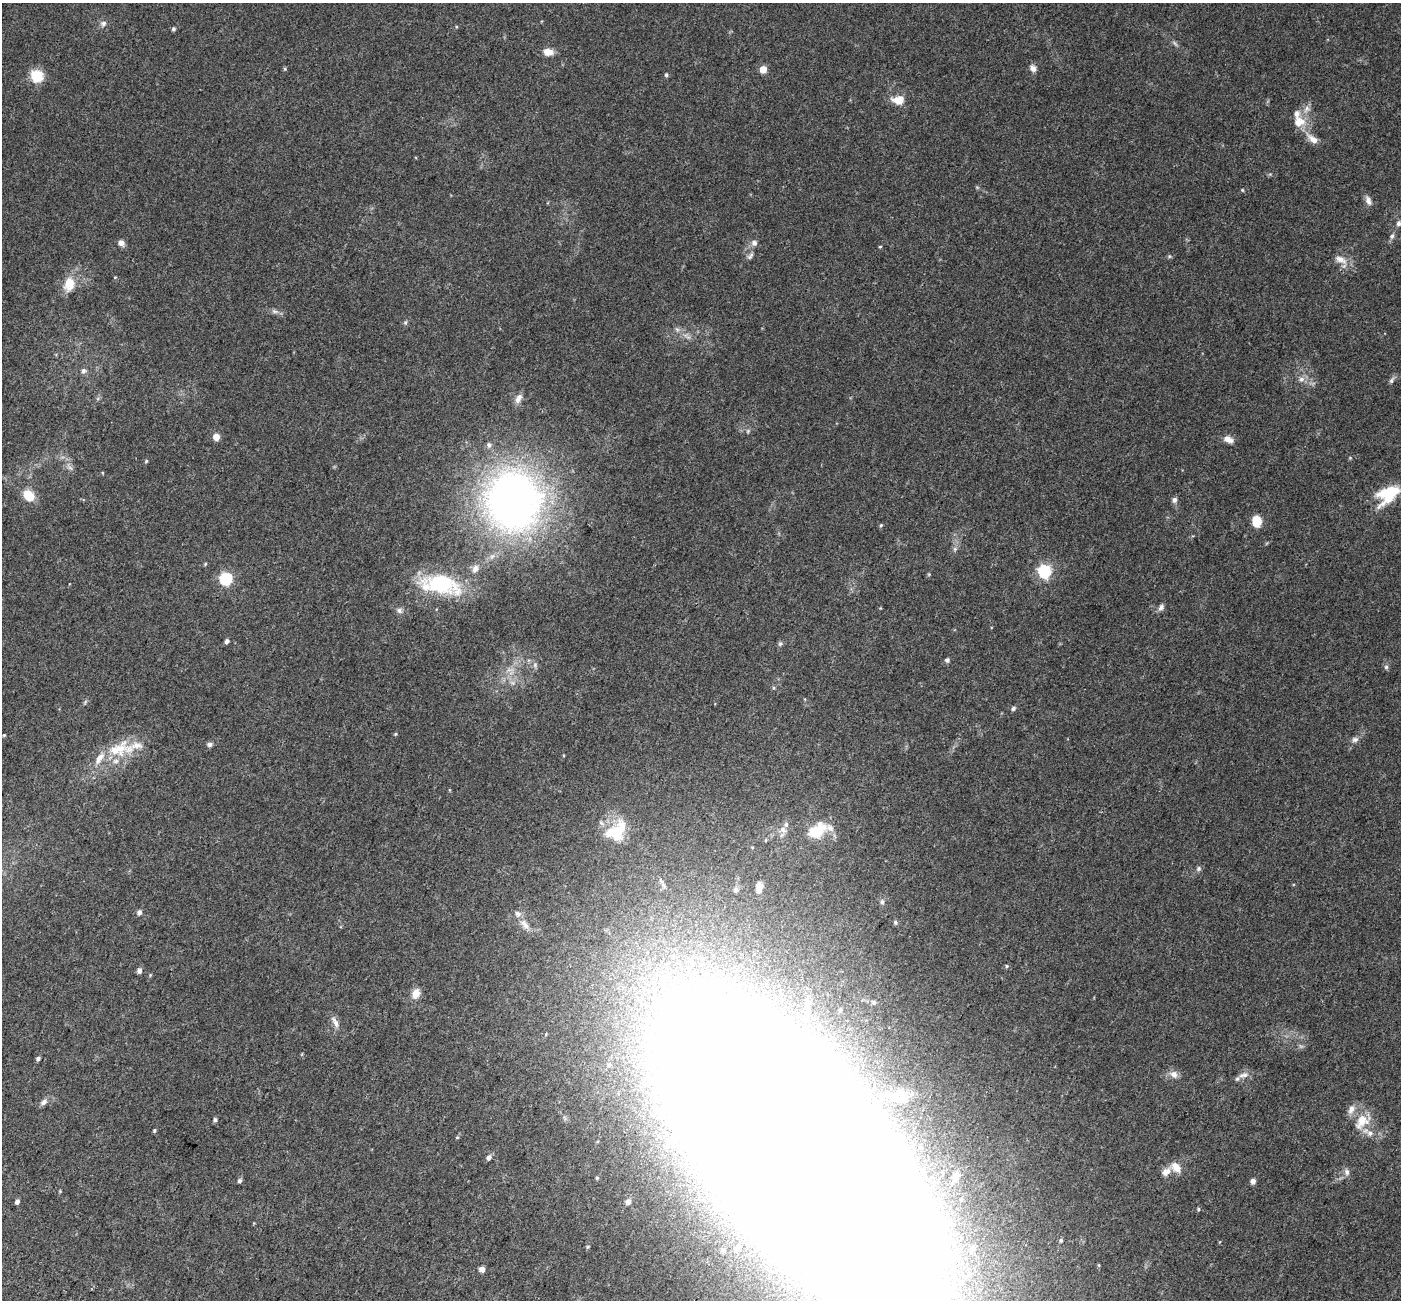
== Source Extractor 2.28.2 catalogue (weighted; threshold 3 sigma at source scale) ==
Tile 7 of 4 x 4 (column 3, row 2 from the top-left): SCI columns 2897-4295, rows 2989-4286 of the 5785 x 5911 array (HDU 1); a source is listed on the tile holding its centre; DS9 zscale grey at full resolution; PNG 1403 x 1302 px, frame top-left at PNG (2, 3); no overlay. Shown black and unused: <1% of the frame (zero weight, under 3 of 5 exposures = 6% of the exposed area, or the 3 px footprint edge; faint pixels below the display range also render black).
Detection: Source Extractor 2.28.2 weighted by HDU 2 'WHT'; one run over the whole footprint, this tile lists its part. Background 0.0315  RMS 0.0028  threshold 0.0128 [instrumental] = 3 sigma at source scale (4.5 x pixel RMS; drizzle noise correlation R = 1.50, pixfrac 1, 0.0396/0.0396 arcsec/px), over >= 5 px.
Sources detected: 131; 2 too faint to see at this stretch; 9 inside a brighter object's white glare — not listed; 14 inside a brighter listed object's ellipse — not listed separately; the other 106 listed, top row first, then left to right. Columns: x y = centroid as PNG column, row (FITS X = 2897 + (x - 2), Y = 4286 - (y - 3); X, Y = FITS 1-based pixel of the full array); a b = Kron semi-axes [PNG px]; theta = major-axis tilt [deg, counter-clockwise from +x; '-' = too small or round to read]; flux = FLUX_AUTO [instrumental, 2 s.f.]
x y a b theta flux
103 23 8 7 - 0.9
173 29 6 5 - 0.42
548 52 12 8 -2 2.3
1033 68 9 7 -62 1.1
285 69 5 4 - 0.3
763 69 5 5 - 4.9
666 75 6 4 -90 0.4
37 76 15 14 - 5.1
898 100 15 10 3 3.3
1299 122 18 16 5 4.1
1312 139 22 9 -38 2.6
977 187 6 3 -19 0.3
1242 190 4 4 - 0.26
1368 200 13 7 -66 1.3
1399 223 7 6 - 0.77
1392 236 9 6 69 0.77
121 243 7 6 - 1.3
754 243 8 8 - 1.1
880 247 4 3 - 0.26
750 256 12 5 50 0.8
1169 256 6 4 -45 0.34
1340 259 19 10 -22 2.6
69 284 18 13 82 4.7
274 311 9 6 -18 0.83
405 322 6 5 - 0.42
677 329 7 4 -19 0.56
83 371 7 6 - 0.73
1301 379 9 8 - 1.2
1391 380 9 5 58 0.7
518 398 14 8 62 1.6
748 431 6 4 47 0.36
216 437 5 4 - 3.8
1228 439 13 7 -21 1.9
146 461 5 4 - 0.3
1391 492 33 14 22 10
28 495 12 9 -41 5.3
1174 500 7 6 - 0.92
513 501 72 66 -84 130
1257 521 11 9 -76 4.9
881 525 5 4 - 0.3
955 549 6 4 -46 0.48
205 564 4 4 - 0.31
475 569 11 8 69 1.5
1045 571 6 6 - 43
226 579 6 6 - 34
440 584 41 19 -10 23
1161 607 9 7 60 0.85
399 610 8 7 - 0.84
227 641 5 4 - 0.67
780 644 6 5 - 0.48
947 660 6 5 - 0.62
1386 667 6 6 - 0.54
774 688 5 3 - 0.29
1013 708 6 6 - 0.54
395 734 5 4 - 0.25
4 735 5 3 - 0.25
1355 739 9 7 13 0.96
210 744 7 6 - 0.69
120 749 41 19 11 10
618 830 34 18 25 8.3
783 830 10 8 -29 1.4
817 831 24 15 26 8.2
766 840 5 3 - 0.23
1198 869 7 6 - 0.6
759 888 10 5 86 1.9
736 890 7 5 -78 0.55
882 902 7 5 89 0.56
139 913 6 5 - 0.88
895 923 6 5 - 0.44
525 925 17 7 -50 1.9
1007 966 5 4 - 0.32
139 971 6 5 - 0.98
416 994 12 9 65 2.5
874 1002 6 6 - 0.52
807 1004 14 8 -88 1.9
840 1010 8 6 76 0.89
335 1022 19 6 -60 1.6
38 1058 5 4 - 0.61
1174 1074 12 9 -35 1.6
1243 1075 15 7 8 1.6
893 1096 24 16 7 7.6
44 1102 10 7 41 1.1
215 1120 6 4 -85 0.47
1362 1122 26 17 42 5.5
154 1130 4 3 - 0.36
457 1137 5 3 - 0.22
800 1154 196 72 -49 3000
488 1158 6 5 - 0.83
1176 1167 14 10 -42 2.9
1166 1172 13 8 42 1.8
1347 1172 9 7 -77 1
956 1177 18 9 63 2.3
597 1178 4 4 - 0.28
240 1181 5 5 - 0.59
1253 1181 6 6 - 0.96
60 1191 4 4 - 0.22
628 1201 6 6 - 1.1
17 1202 5 4 - 0.87
716 1206 4 3 - 0.32
1198 1209 5 4 - 0.33
1061 1240 5 5 - 0.44
588 1247 6 4 67 0.34
973 1248 4 4 - 0.49
736 1249 9 8 - 1.4
723 1250 8 8 - 1.1
482 1269 5 5 - 1.6
Isophote crosses this tile's border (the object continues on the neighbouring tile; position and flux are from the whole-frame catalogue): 1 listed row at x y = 800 1154